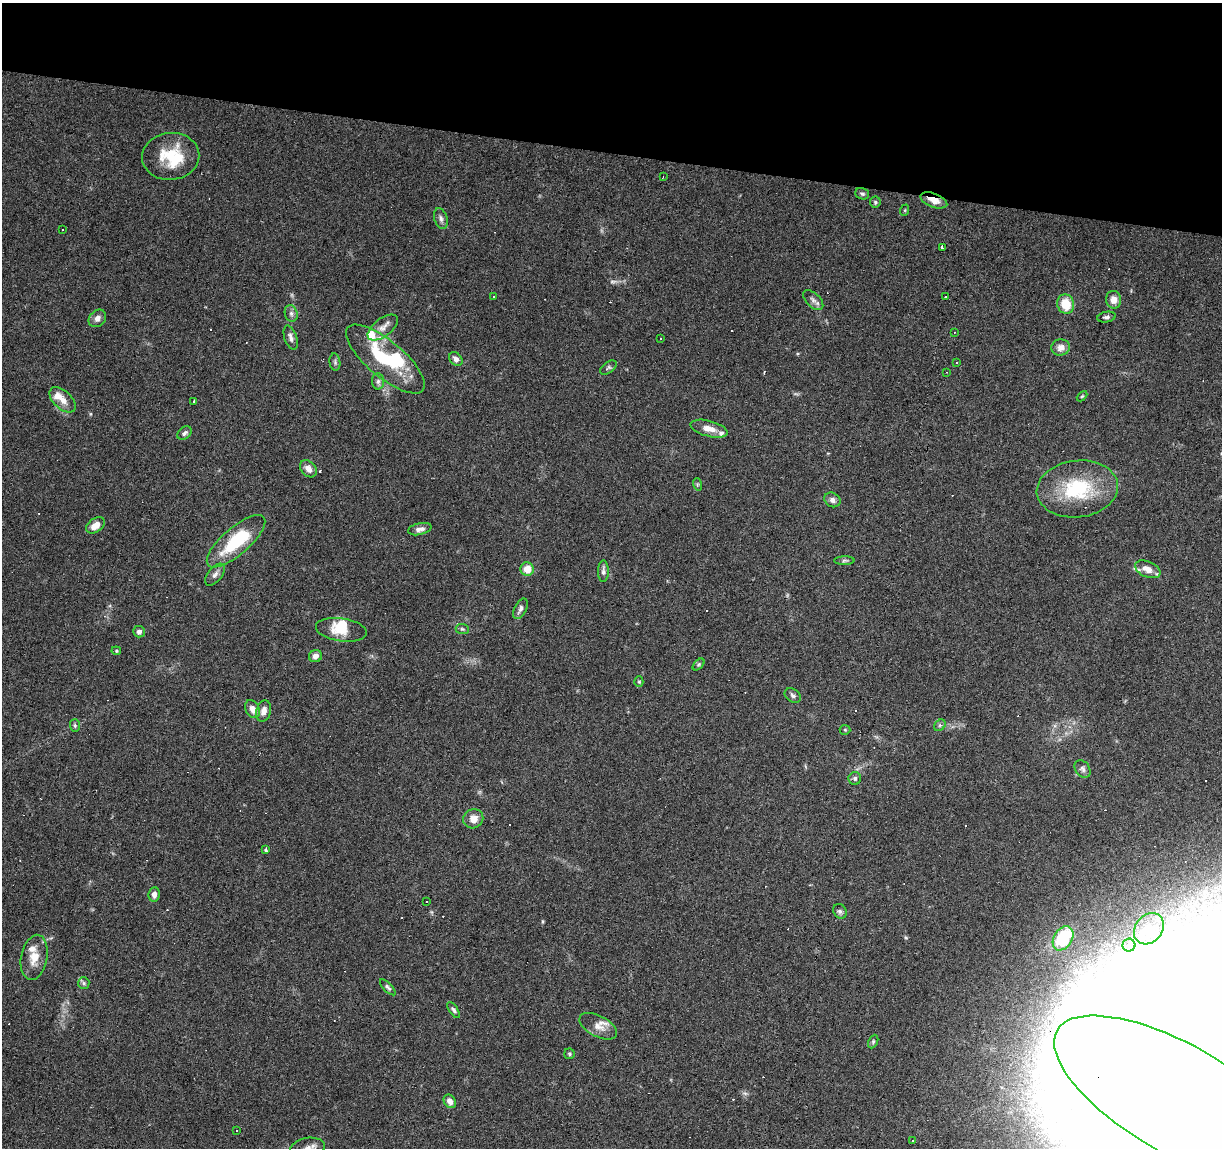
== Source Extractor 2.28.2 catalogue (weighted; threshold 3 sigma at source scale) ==
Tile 2 of 4 x 4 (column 2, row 1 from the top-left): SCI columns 1227-2446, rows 3723-4868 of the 4885 x 5090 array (HDU 1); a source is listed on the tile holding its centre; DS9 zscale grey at full resolution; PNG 1224 x 1150 px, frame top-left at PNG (2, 3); each listed source drawn as its Kron ellipse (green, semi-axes under 4 px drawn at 4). Shown black and unused: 13% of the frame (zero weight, under 3 of 6 exposures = <1% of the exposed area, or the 3 px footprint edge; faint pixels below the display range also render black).
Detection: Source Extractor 2.28.2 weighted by HDU 2 'WHT'; one run over the whole footprint, this tile lists its part. Background 0.0705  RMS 0.0045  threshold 0.0185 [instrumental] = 3 sigma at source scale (4.09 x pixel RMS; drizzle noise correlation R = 1.36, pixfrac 0.8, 0.0396/0.0396 arcsec/px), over >= 5 px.
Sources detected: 132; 11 inside a brighter object's white glare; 33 cosmic-ray / hot-pixel residue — neither listed nor drawn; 6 inside a brighter listed object's ellipse — not listed separately; the other 82 listed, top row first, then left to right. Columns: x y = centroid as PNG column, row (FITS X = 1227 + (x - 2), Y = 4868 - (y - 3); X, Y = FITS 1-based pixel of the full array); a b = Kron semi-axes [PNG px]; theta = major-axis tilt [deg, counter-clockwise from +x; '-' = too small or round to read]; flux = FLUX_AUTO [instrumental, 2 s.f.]
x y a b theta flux
171 156 29 23 7 16
663 177 3 2 - 0.41
862 194 7 5 -19 0.89
934 200 14 7 -21 4.2
875 202 5 5 - 0.72
905 210 6 3 72 0.41
441 218 11 6 -74 1.5
62 230 3 3 - 1.5
942 247 4 3 - 3
494 296 3 3 - 0.7
945 297 3 2 - 0.58
813 300 12 7 -44 1.8
1113 300 9 7 -87 3.5
1066 304 10 8 -75 9.8
291 313 8 6 -75 1.4
1106 317 9 5 10 1.1
97 318 10 7 46 2.3
383 328 18 9 37 3.4
954 332 2 2 - 0.28
291 338 12 6 -71 1.8
661 338 3 3 - 0.75
1061 347 9 8 - 2.9
385 359 49 18 -40 29
456 359 8 6 -48 2.2
335 362 8 5 -82 0.88
957 362 2 2 - 0.38
608 368 9 5 34 0.9
947 372 3 2 - 0.38
378 381 8 6 89 1.2
1082 396 6 3 44 0.49
63 400 16 9 -43 4.1
194 401 2 2 - 0.31
709 429 19 8 -14 4.2
185 433 8 5 36 1.2
308 469 10 7 -48 3.1
697 484 6 4 -72 0.53
1077 489 41 28 7 30
832 500 8 7 - 2
95 525 10 6 33 4.4
420 529 12 6 12 2.2
236 541 37 13 41 25
844 561 10 4 1 0.81
527 569 7 7 - 5.3
1148 569 13 7 -24 4.4
603 571 11 5 89 1.5
215 575 13 7 51 1.9
520 609 11 5 62 1.6
462 629 6 5 - 0.67
341 630 26 11 -8 8.7
139 632 6 5 - 1.7
116 651 5 4 - 0.54
316 656 7 6 - 2.2
699 664 7 4 45 0.61
639 682 5 4 - 0.55
793 695 9 6 -35 1.2
252 709 9 6 -61 3.2
264 711 10 7 76 2.9
940 725 6 5 - 0.78
75 726 6 5 - 0.77
845 730 5 5 - 0.51
1083 769 9 7 -56 1.4
855 778 6 6 - 1.1
473 819 10 9 - 3.9
266 849 4 3 - 1.2
154 894 7 5 81 2.1
426 902 3 2 - 0.86
840 911 8 6 -53 1.1
1149 929 17 13 51 6.1
1063 938 13 9 59 28
1129 945 6 6 - 1
34 957 23 13 80 6.8
84 983 6 5 - 0.82
388 987 10 4 -46 1
454 1010 9 4 -56 0.97
598 1026 20 10 -28 4.2
873 1042 7 4 64 0.77
569 1054 5 5 - 0.73
1178 1100 140 54 -30 730
450 1101 7 5 -54 2.6
236 1130 3 3 - 1.1
913 1140 3 3 - 1.2
308 1148 17 10 10 4
Overlapping masked pixels (flux is a lower limit): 2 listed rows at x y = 934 200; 1178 1100
Isophote crosses this tile's border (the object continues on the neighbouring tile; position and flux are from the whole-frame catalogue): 2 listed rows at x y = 1178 1100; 308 1148